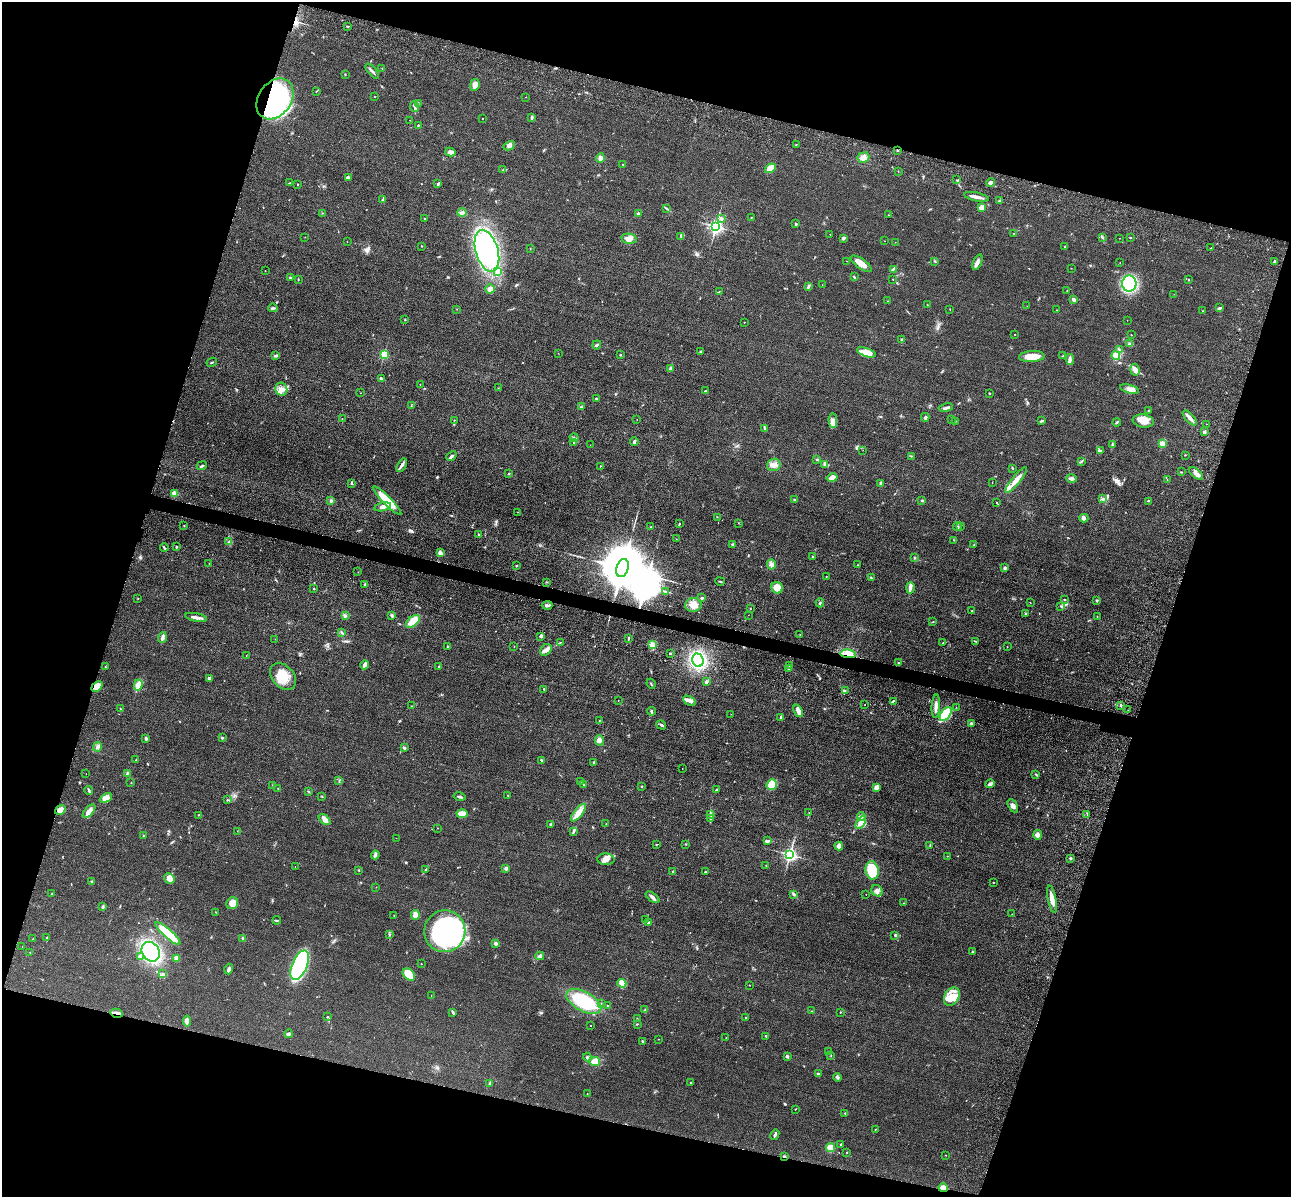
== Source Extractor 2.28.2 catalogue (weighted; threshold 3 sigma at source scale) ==
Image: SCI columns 173-5328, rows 396-5174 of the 5350 x 5365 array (HDU 1 of 3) = the unmasked area's bounding box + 8 px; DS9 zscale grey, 4 x 4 block average (1 PNG px = mean of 4 x 4 image px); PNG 1293 x 1199 px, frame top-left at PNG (2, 2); each listed source drawn as its Kron ellipse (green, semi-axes under 4 px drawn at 4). Shown black and unused: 34% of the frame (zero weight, under 3 of 4 exposures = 9% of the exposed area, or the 3 px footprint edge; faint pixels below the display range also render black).
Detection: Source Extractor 2.28.2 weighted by HDU 2 'WHT'. Background 0.0484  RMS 0.0086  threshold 0.0389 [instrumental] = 3 sigma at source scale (4.5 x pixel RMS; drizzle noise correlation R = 1.50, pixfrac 1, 0.05/0.05 arcsec/px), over >= 5 px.
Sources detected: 472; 1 too faint to see at this stretch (4 x 4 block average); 3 inside a brighter object's white glare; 2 cosmic-ray / hot-pixel residue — neither listed nor drawn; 8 coinciding with a brighter row at this scale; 20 inside a brighter listed object's ellipse — not listed separately; the other 438 listed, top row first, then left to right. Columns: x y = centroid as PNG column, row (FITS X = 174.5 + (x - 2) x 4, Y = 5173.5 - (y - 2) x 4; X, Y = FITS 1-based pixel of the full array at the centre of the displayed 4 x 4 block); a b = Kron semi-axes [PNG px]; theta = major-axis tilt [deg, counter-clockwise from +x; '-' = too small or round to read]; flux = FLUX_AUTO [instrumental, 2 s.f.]
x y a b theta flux
348 26 2 2 - 3.4
382 68 2 2 - 1.7
372 71 9 2 -51 13
345 75 2 2 - 2.7
475 85 6 4 81 22
316 91 2 2 - 2.2
374 97 2 2 - 1.4
526 97 2 2 - 1.1
275 99 22 16 55 620
418 103 2 2 - 2.2
414 107 5 2 - 8.1
532 117 4 2 - 11
482 119 2 2 - 1.3
410 120 2 2 - 0.89
418 125 2 2 - 1.8
796 144 2 2 - 1.8
509 146 6 4 29 15
897 150 2 2 - 2.7
450 152 5 4 - 17
863 157 6 5 - 34
600 158 4 4 - 16
623 164 2 2 - 2.9
770 168 6 4 34 63
503 170 2 2 - 2.1
898 171 2 2 - 1.7
348 178 3 3 - 15
956 180 2 2 - 1.9
990 182 4 2 - 6.8
290 183 2 2 - 2.8
438 184 3 2 - 5.4
298 185 2 2 - 2.2
976 197 12 2 -11 26
383 200 4 2 - 6.5
999 201 3 2 - 4.4
981 207 4 2 - 10
667 209 3 2 - 4.4
322 213 2 2 - 2.7
462 213 5 3 - 12
639 214 4 3 - 8.5
888 215 2 2 - 1.5
751 217 2 2 - 2.2
424 218 2 2 - 3
721 218 2 2 - 26
796 224 2 2 - 8
716 226 2 2 - 1600
1013 233 2 2 - 1.5
830 234 2 2 - 1.4
681 236 4 2 - 3.7
305 237 2 2 - 1.3
1102 237 3 2 - 3.7
843 238 4 3 - 8.5
1120 238 2 2 - 0.98
1130 238 3 2 - 2.7
629 239 8 5 -10 30
884 241 2 2 - 1.4
347 242 2 2 - 0.95
895 242 2 2 - 1.2
421 246 2 2 - 1.8
1065 247 2 2 - 2.5
530 248 2 2 - 1.7
1211 248 2 2 - 1.9
487 251 21 11 -74 950
847 261 2 2 - 1.1
934 261 2 2 - 4.3
977 262 8 3 68 21
1274 262 2 2 - 5.4
1120 263 2 2 - 1.3
861 264 12 5 -35 44
1071 268 2 2 - 1.2
893 269 2 2 - 4
265 270 2 2 - 1.4
497 272 2 2 - 22
854 277 3 2 - 4.4
290 278 3 2 - 4.2
298 279 2 2 - 2.5
893 279 2 2 - 4
1189 280 2 2 - 1.8
1129 283 8 7 - 260
822 285 2 2 - 0.8
808 286 4 2 - 6.8
490 289 5 4 - 30
719 291 2 2 - 2.1
1067 291 2 2 - 2.2
1174 294 2 2 - 0.87
1073 299 2 2 - 21
887 301 2 2 - 1.3
927 305 2 2 - 1.5
1027 306 2 2 - 0.68
273 308 5 2 - 7
1220 308 4 2 - 9.5
457 309 2 2 - 1.3
950 309 2 2 - 1.6
1057 310 2 2 - 1.1
1203 311 2 2 - 1.8
405 320 2 2 - 1.9
1127 320 2 2 - 0.76
744 322 2 2 - 1.9
1015 335 2 2 - 1.3
1131 335 2 2 - 2
901 339 2 2 - 12
1130 344 3 2 - 9.5
597 345 5 2 - 7.3
1119 350 3 2 - 4.7
700 352 2 2 - 7.6
866 352 10 4 -20 72
558 353 2 2 - 0.72
384 354 2 2 - 430
620 355 2 2 - 3
276 356 3 3 - 8
1063 356 2 2 - 2.1
1116 356 4 4 - 45
1032 357 13 5 3 80
1070 359 5 3 - 12
212 362 5 2 - 4.2
670 369 3 2 - 6.2
1135 370 5 4 - 19
381 379 4 3 - 6.8
420 384 2 2 - 1.5
498 388 2 2 - 1.7
281 389 7 6 - 32
1129 389 9 4 -14 25
705 391 3 2 - 4.7
360 393 2 2 - 1.6
989 393 2 2 - 4.8
596 398 3 2 - 4.1
411 406 3 2 - 3.4
581 407 3 2 - 4.9
946 408 7 2 10 11
1148 410 2 2 - 1.9
925 417 4 3 - 9.1
342 418 2 2 - 1.9
1190 418 9 3 -48 24
951 419 2 2 - 1.2
454 420 2 2 - 1.8
637 420 2 2 - 0.95
833 420 7 4 -88 22
955 421 2 2 - 1.6
1042 421 3 2 - 5.9
1143 421 10 6 -9 50
1117 422 4 2 - 5.2
1206 424 2 2 - 1.3
765 428 2 2 - 3.7
1204 432 2 2 - 12
574 438 4 2 - 7.5
634 442 4 2 - 12
574 443 2 2 - 6.7
1162 443 2 2 - 160
1112 444 3 2 - 4.6
590 445 2 2 - 0.99
863 450 2 2 - 0.73
1100 451 3 2 - 9.1
1185 455 2 2 - 1.7
451 456 6 2 40 10
911 456 2 2 - 2.6
817 459 3 2 - 4.3
1081 461 3 2 - 4.8
825 464 2 2 - 4.2
402 465 7 3 59 15
774 465 7 6 - 33
202 466 5 2 - 6.6
600 466 2 2 - 1.7
1013 469 2 2 - 2.5
1181 472 2 2 - 3
1196 473 8 3 -38 22
509 474 2 2 - 10
832 478 6 4 13 32
1071 478 5 3 - 14
1016 480 16 3 51 45
1167 480 2 2 - 1.5
992 482 2 2 - 1.4
880 483 3 2 - 3
352 484 3 2 - 5.5
175 493 3 3 - 33
1103 499 3 2 - 9.2
331 500 3 3 - 7.4
387 500 20 4 -45 130
795 500 3 2 - 6.9
921 500 3 2 - 3.7
1148 501 2 2 - 2.3
997 503 3 2 - 3
383 507 8 4 12 25
518 512 2 2 - 1.2
717 517 2 2 - 1.9
1084 518 4 4 - 12
738 523 2 2 - 1.5
680 524 2 2 - 2.1
184 526 2 2 - 2.3
957 526 4 2 - 5.8
651 527 2 2 - 2.3
960 527 3 2 - 3.9
478 535 2 2 - 3.7
676 539 2 2 - 0.96
954 540 2 2 - 1.6
228 542 2 2 - 2.7
733 544 3 2 - 2.5
974 544 2 2 - 1.9
176 547 2 2 - 10
164 548 4 2 - 6.3
440 553 4 3 - 21
812 556 2 2 - 4.4
915 557 2 2 - 4
209 564 2 2 - 1.5
771 565 5 3 - 14
858 565 2 2 - 2.6
516 566 2 2 - 2.7
623 568 9 6 72 41000
1005 568 3 2 - 13
358 572 2 2 - 1.7
826 576 2 2 - 3.3
871 578 3 2 - 5.1
720 581 5 2 - 4.2
546 582 2 2 - 1.7
365 584 3 2 - 5.7
777 588 6 5 - 64
910 588 5 4 - 14
314 589 2 2 - 9.7
665 591 2 2 - 3.2
138 598 2 2 - 2
702 598 2 2 - 9.7
1064 599 2 2 - 3
1097 600 3 2 - 5.1
1030 602 2 2 - 2.7
820 603 4 2 - 5.3
547 605 5 2 - 12
693 605 8 7 - 46
1061 606 3 2 - 5.1
750 608 2 2 - 1.8
972 611 2 2 - 2.5
1025 613 2 2 - 4.3
748 615 2 2 - 0.82
345 616 3 2 - 6.6
391 616 3 2 - 7.9
1097 616 2 2 - 1.7
196 617 11 2 -9 25
413 621 8 5 40 69
933 622 2 2 - 1.9
342 633 2 2 - 4.1
800 634 2 2 - 1.6
541 636 3 3 - 13
162 637 5 3 - 18
628 638 3 2 - 5.3
275 639 2 2 - 0.87
975 641 4 2 - 3.4
560 643 2 2 - 3.4
943 643 3 2 - 3.6
652 645 2 2 - 6.1
448 646 2 2 - 2.8
514 647 2 2 - 1.4
1007 647 2 2 - 1.1
546 650 6 5 - 24
670 653 3 2 - 3.8
848 654 8 4 -8 63
246 656 2 2 - 1.3
698 660 6 5 - 390
898 663 2 2 - 9.2
364 665 4 3 - 19
790 665 3 2 - 5.3
439 666 2 2 - 7.8
105 667 3 2 - 3.2
788 668 4 2 - 7.5
283 676 15 11 -47 99
209 678 2 2 - 20
706 682 3 3 - 9.4
651 684 5 2 - 3.9
138 685 5 3 - 38
97 686 6 4 42 33
544 689 3 2 - 3
845 690 2 2 - 2.8
618 700 2 2 - 1.8
689 701 7 4 -31 23
893 701 4 2 - 5.9
865 705 2 2 - 1.4
1121 705 3 2 - 4.3
412 706 2 2 - 1.3
936 706 11 3 86 25
956 707 2 2 - 1.2
120 709 2 2 - 1.8
1128 710 2 2 - 1.3
651 711 4 2 - 8.6
798 711 6 3 -67 31
731 714 2 2 - 1.2
946 714 8 4 55 160
781 717 3 2 - 6.6
599 721 2 2 - 2.1
971 723 3 2 - 5.1
661 725 5 2 - 8.5
146 738 4 2 - 6.3
222 738 2 2 - 15
599 740 5 4 - 19
98 747 4 3 - 12
404 748 2 2 - 10
136 760 2 2 - 2.6
541 760 3 2 - 4.2
593 762 3 2 - 5.6
682 768 2 2 - 1
127 773 3 2 - 4.1
86 774 2 2 - 0.94
1036 774 2 2 - 2.2
339 781 2 2 - 1.6
581 781 2 2 - 1.3
131 783 2 2 - 1.5
584 784 2 2 - 2.5
990 784 4 3 - 13
273 785 2 2 - 1.7
772 785 5 5 - 73
642 786 2 2 - 4.2
876 788 3 3 - 33
278 789 2 2 - 1.4
89 790 4 2 - 9.8
717 790 2 2 - 4.6
308 791 2 2 - 2.2
508 795 2 2 - 2
322 796 3 2 - 2.6
459 797 6 2 -14 11
106 798 6 4 26 37
227 800 2 2 - 2.7
1013 806 7 4 -61 21
60 810 5 4 - 50
89 811 8 3 49 36
809 812 2 2 - 1.2
578 813 11 4 51 52
462 814 5 3 - 63
710 814 3 2 - 4.6
1087 814 2 2 - 2.4
198 815 2 2 - 2.2
861 816 4 2 - 8.6
711 818 4 2 - 6.6
325 820 7 4 -42 29
861 823 7 4 58 24
551 824 3 3 - 7.2
606 824 2 2 - 2
438 828 2 2 - 1.3
237 831 2 2 - 1.1
573 831 3 2 - 4.4
1038 835 5 3 - 20
143 836 2 2 - 3.8
396 838 2 2 - 0.73
768 841 2 2 - 2.9
686 844 2 2 - 2.1
656 845 2 2 - 2.8
930 845 3 2 - 4.2
839 846 4 3 - 23
375 855 4 3 - 10
790 855 2 2 - 1500
947 856 2 2 - 1.7
1071 858 2 2 - 3.9
606 859 8 5 -1 31
766 865 2 2 - 1.3
295 867 2 2 - 1.2
506 868 3 3 - 13
359 870 2 2 - 2
426 870 3 2 - 4.3
872 870 9 6 -79 200
673 871 3 2 - 3.9
705 872 3 2 - 4.9
169 878 6 5 - 33
91 881 2 2 - 6.9
993 882 2 2 - 2.5
376 887 2 2 - 1.2
877 891 6 5 - 20
52 894 2 2 - 2.8
793 894 2 2 - 4.6
866 894 2 2 - 0.87
652 897 8 3 -37 15
1052 899 14 3 -79 46
232 903 6 5 - 46
903 903 2 2 - 1.6
103 907 3 2 - 5.9
216 912 2 2 - 1.1
1012 914 2 2 - 1.3
415 915 5 4 - 25
394 916 3 2 - 2.4
277 920 4 2 - 5.1
645 920 2 2 - 1.1
649 923 4 2 - 12
445 931 21 20 - 1100
168 933 16 4 -41 180
389 935 2 2 - 2.6
895 935 3 2 - 4.2
47 938 2 2 - 2.7
243 938 3 3 - 6.3
33 939 2 2 - 2.4
495 943 2 2 - 15
22 946 2 2 - 0.85
151 952 10 8 -52 570
972 952 2 2 - 3.4
30 953 2 2 - 1.2
141 956 4 2 - 7.9
540 956 4 2 - 16
177 958 3 3 - 14
421 964 2 2 - 2.4
300 965 16 7 67 630
229 969 5 2 - 15
162 973 2 2 - 3.7
409 974 7 5 -44 95
622 983 4 3 - 13
750 985 2 2 - 1.2
431 995 2 2 - 0.97
952 996 10 7 59 57
584 1002 19 9 -29 290
601 1003 2 2 - 1.2
608 1006 2 2 - 2.3
645 1010 2 2 - 2.5
812 1011 2 2 - 1.9
453 1012 4 2 - 8.6
840 1012 2 2 - 2.8
117 1013 6 2 -12 15
327 1017 3 2 - 3.1
637 1018 2 2 - 1.9
746 1018 2 2 - 2.6
187 1021 5 3 - 11
637 1024 2 2 - 3.1
590 1025 2 2 - 1.7
289 1034 4 3 - 7.8
766 1036 3 2 - 6.4
726 1038 2 2 - 1.4
659 1039 2 2 - 1.2
643 1041 3 2 - 5.9
829 1052 2 2 - 1.2
787 1056 3 3 - 7.8
831 1056 2 2 - 1.4
587 1057 4 2 - 5.6
595 1061 5 4 - 45
818 1074 2 2 - 11
837 1077 4 3 - 7.8
691 1083 2 2 - 1.7
489 1084 4 2 - 5.3
587 1093 2 2 - 1.7
795 1109 2 2 - 1.8
845 1113 2 2 - 7.4
875 1129 2 2 - 2
775 1135 5 2 - 10
840 1145 2 2 - 2.5
831 1148 4 4 - 35
847 1152 2 2 - 2.5
946 1155 2 2 - 1.3
784 1157 2 2 - 32
943 1188 4 3 - 33
Overlapping masked pixels (flux is a lower limit): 7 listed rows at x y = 275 99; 848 654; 97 686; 60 810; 117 1013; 784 1157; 943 1188
Diffuse or blended objects may show on this block-average render without a row.